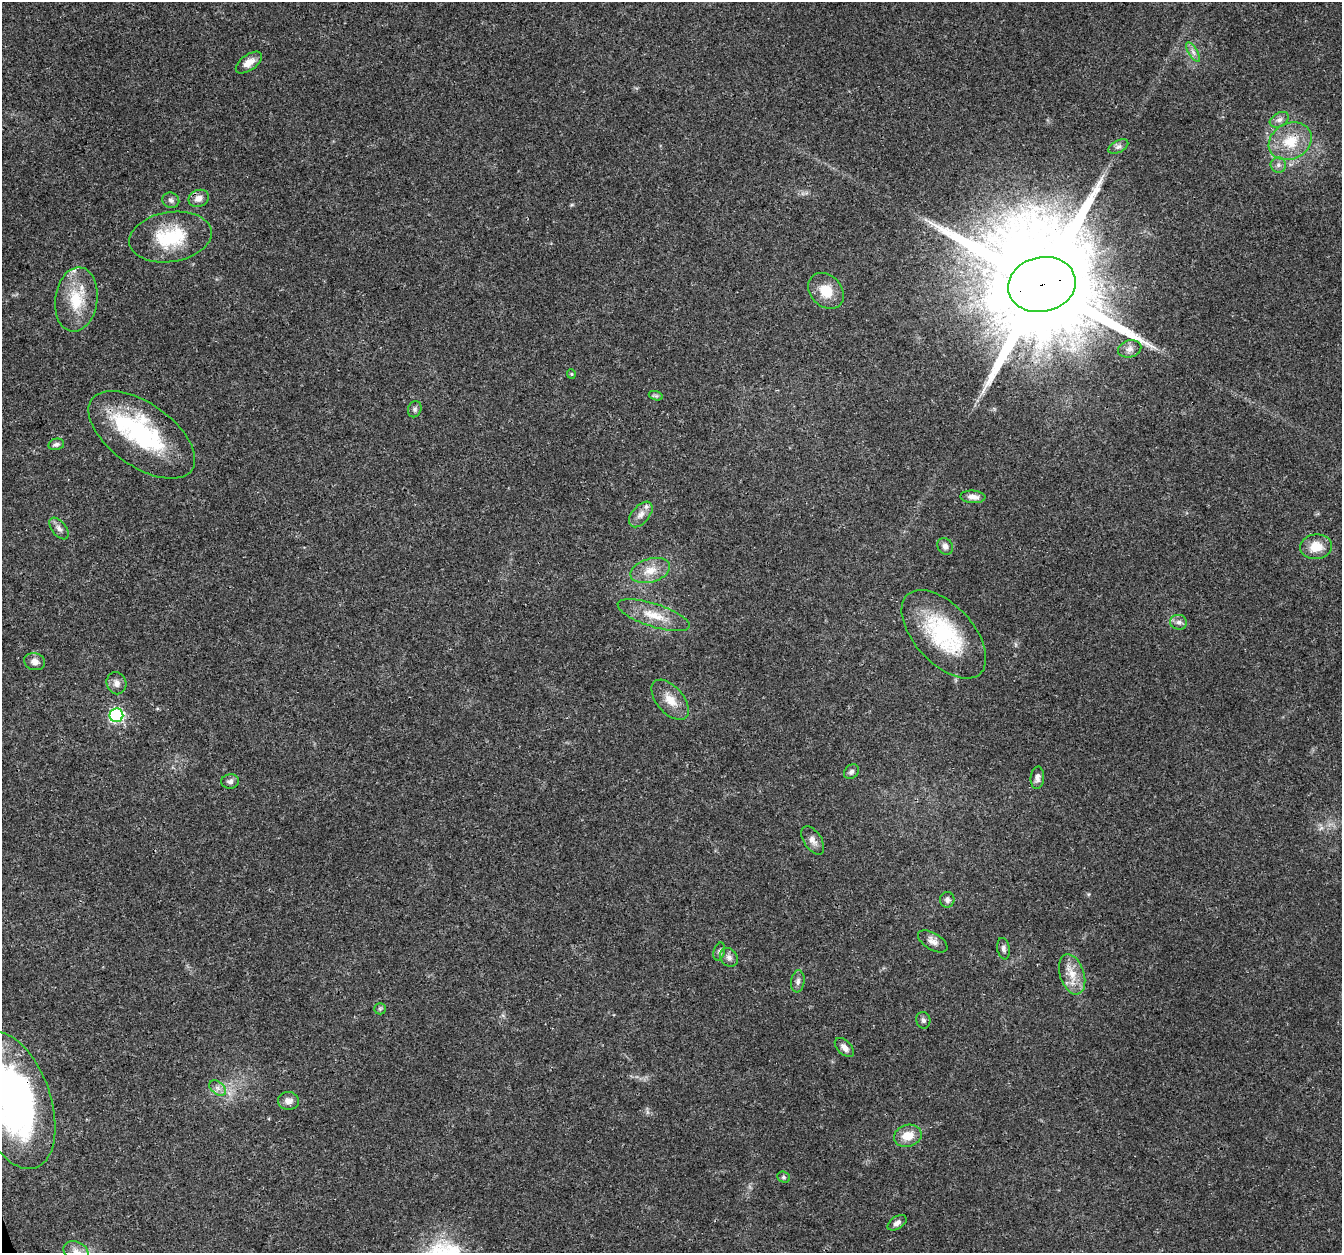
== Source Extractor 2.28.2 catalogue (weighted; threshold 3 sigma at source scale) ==
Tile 7 of 4 x 4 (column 3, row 2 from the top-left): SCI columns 2684-4023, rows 2617-3867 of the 5363 x 5184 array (HDU 1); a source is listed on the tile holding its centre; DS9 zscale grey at full resolution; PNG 1344 x 1255 px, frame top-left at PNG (2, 2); each listed source drawn as its Kron ellipse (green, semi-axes under 4 px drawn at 4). Shown black and unused: <1% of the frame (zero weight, under 3 of 4 exposures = <1% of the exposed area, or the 3 px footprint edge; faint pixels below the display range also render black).
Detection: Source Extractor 2.28.2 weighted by HDU 2 'WHT'; one run over the whole footprint, this tile lists its part. Background 0.0269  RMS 0.002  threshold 0.0089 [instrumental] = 3 sigma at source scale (4.5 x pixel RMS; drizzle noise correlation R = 1.50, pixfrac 1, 0.0396/0.0396 arcsec/px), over >= 5 px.
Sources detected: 55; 1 inside a brighter object's white glare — neither listed nor drawn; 2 inside a brighter listed object's ellipse — not listed separately; the other 52 listed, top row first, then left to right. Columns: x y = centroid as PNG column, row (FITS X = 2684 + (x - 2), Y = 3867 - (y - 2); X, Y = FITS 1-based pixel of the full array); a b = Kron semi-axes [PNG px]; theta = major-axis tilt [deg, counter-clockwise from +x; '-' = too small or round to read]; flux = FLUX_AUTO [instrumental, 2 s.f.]
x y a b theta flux
1193 52 11 4 -58 0.82
249 62 15 7 36 1.9
1279 120 10 6 31 0.87
1290 141 22 18 28 6
1118 147 11 6 28 0.73
1278 165 8 7 - 0.75
199 198 11 8 21 1.4
171 200 8 7 - 0.69
170 237 42 25 9 11
1042 285 34 27 13 7700
826 291 20 15 -46 4.2
76 299 32 21 82 7.7
1130 349 12 8 15 1
571 374 5 4 - 0.25
656 396 7 4 -18 0.38
415 409 8 6 68 0.54
142 435 61 31 -35 25
56 444 8 5 12 0.55
973 497 12 6 -4 1.3
641 514 15 8 50 1.5
59 528 12 7 -52 0.9
945 546 9 7 -54 0.8
1316 547 16 12 7 3.2
650 570 20 12 16 3.2
654 615 38 11 -18 4.7
1179 622 8 7 - 0.79
944 634 54 29 -47 19
35 662 10 8 -14 1.3
116 683 11 9 -69 1.1
670 700 24 13 -49 3.2
116 715 7 7 - 35
851 772 8 6 44 0.66
1037 778 11 7 85 0.88
230 781 9 7 5 0.66
813 840 16 9 -56 1.3
947 900 8 7 - 0.81
933 941 16 8 -31 1.3
1003 949 11 6 -80 0.63
719 951 9 5 74 0.52
729 957 10 8 -52 0.97
1072 974 21 12 -71 3.4
798 981 11 7 83 0.74
380 1009 6 5 - 0.36
923 1020 8 7 - 0.61
844 1047 12 6 -45 1.1
218 1088 9 6 -37 0.92
13 1101 71 37 -71 71
288 1101 10 9 - 1.2
908 1136 14 11 18 3.3
784 1177 6 5 - 0.39
897 1223 10 6 32 0.85
76 1252 13 10 -27 1.5
Overlapping masked pixels (flux is a lower limit): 2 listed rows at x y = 1042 285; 13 1101
Isophote crosses this tile's border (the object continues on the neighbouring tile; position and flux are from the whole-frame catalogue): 2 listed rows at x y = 13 1101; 76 1252